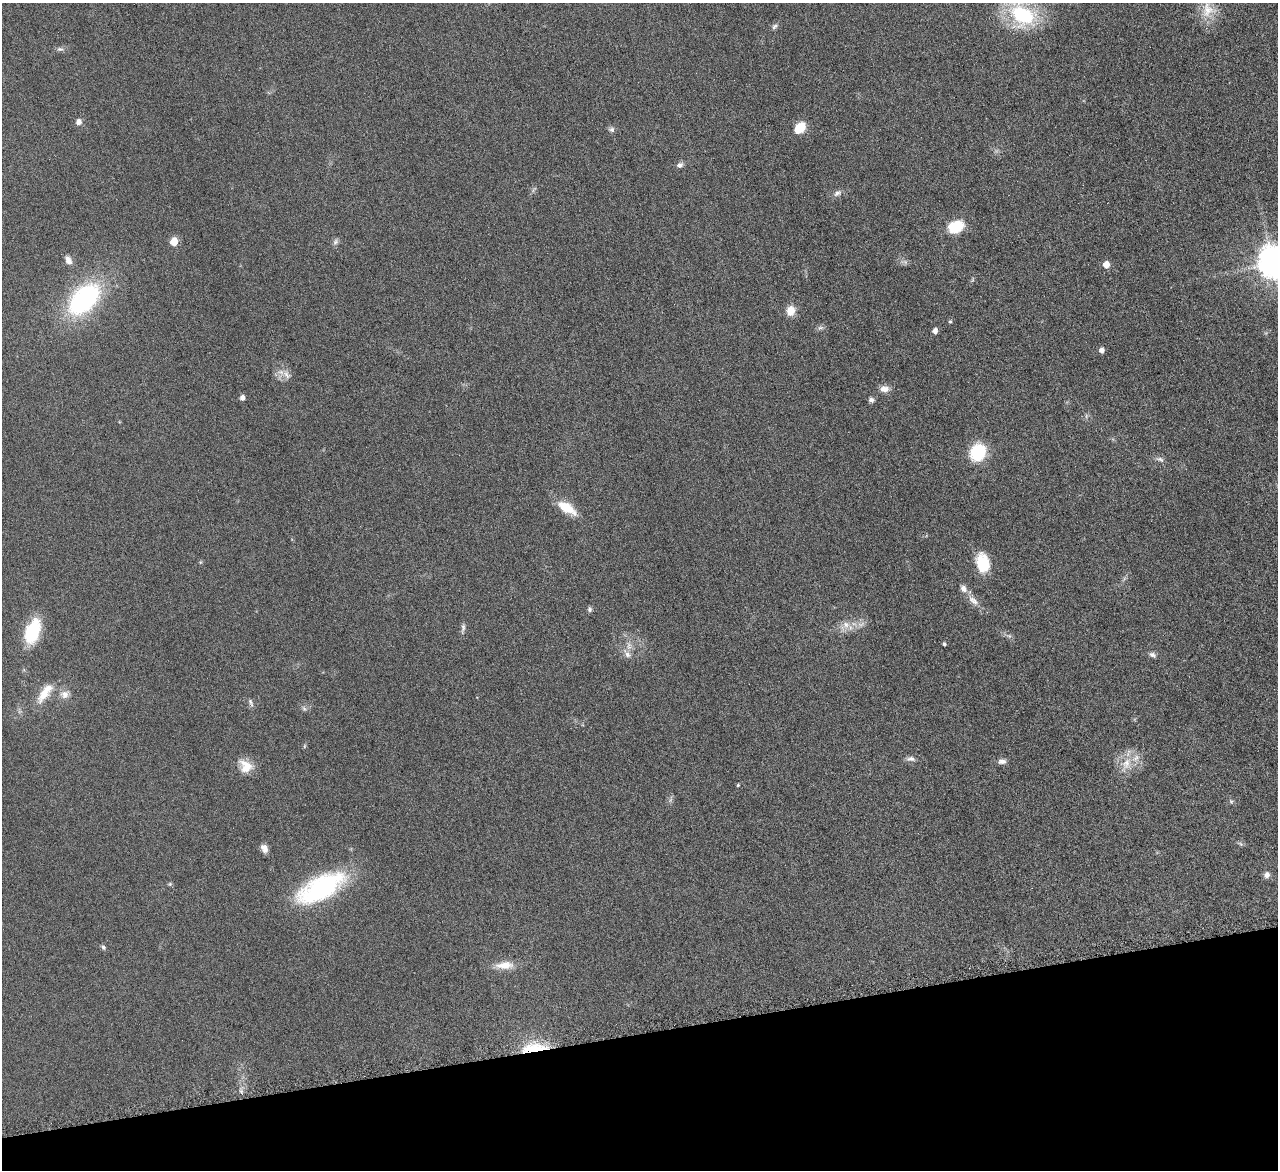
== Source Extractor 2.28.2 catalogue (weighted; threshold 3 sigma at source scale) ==
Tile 14 of 4 x 4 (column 2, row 4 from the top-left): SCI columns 1282-2557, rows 273-1440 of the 5114 x 5096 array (HDU 1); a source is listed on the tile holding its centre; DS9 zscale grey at full resolution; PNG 1280 x 1172 px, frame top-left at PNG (2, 3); no overlay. Shown black and unused: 12% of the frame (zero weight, under 4 of 8 exposures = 1% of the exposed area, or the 3 px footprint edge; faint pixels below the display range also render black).
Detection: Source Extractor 2.28.2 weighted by HDU 2 'WHT'; one run over the whole footprint, this tile lists its part. Background 0.0891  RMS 0.0087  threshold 0.0355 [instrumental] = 3 sigma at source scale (4.09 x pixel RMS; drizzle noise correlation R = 1.36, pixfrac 0.8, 0.05/0.05 arcsec/px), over >= 5 px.
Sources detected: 59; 4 inside a brighter listed object's ellipse — not listed separately; the other 55 listed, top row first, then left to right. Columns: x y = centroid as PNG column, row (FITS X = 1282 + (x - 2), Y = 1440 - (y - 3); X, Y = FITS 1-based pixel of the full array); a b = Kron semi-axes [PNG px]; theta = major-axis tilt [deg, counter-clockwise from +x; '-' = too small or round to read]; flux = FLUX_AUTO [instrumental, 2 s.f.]
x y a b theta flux
1207 10 24 17 83 17
1022 15 33 23 -42 68
774 26 9 5 45 1.9
60 49 9 5 -1 2.1
79 122 7 6 - 3.8
801 126 12 9 -82 10
612 130 7 7 - 2.2
680 165 9 7 25 2.7
837 193 12 7 27 3.2
956 227 17 12 25 24
174 241 5 5 - 18
335 242 9 7 65 2.3
68 260 11 7 -61 4.4
1273 262 10 9 - 1400
1106 264 5 5 - 11
84 299 33 20 46 130
791 311 12 10 79 8.3
950 322 5 4 - 1.1
820 328 9 4 0 1.9
935 331 5 4 - 4.4
1101 350 5 5 - 3.7
286 374 14 8 -59 5.2
884 389 12 8 -1 5.3
242 398 5 4 - 3.9
871 400 7 6 - 2.3
977 452 14 12 68 46
1160 459 12 6 -22 2.7
566 508 21 9 -32 19
983 563 18 12 -78 29
973 601 20 8 -40 6.8
590 609 7 5 -80 1.8
846 625 10 10 - 6.4
463 628 13 5 79 2.5
32 632 26 14 70 40
944 644 3 3 - 1.5
629 646 12 7 -89 4.7
1152 655 9 6 -26 2.5
45 693 32 11 55 15
64 694 13 11 15 6.2
251 702 12 5 -66 2.1
304 709 6 6 - 1.7
304 746 6 4 71 0.88
911 759 12 6 -1 3.2
1002 761 10 7 4 3.3
1126 763 17 11 63 12
246 766 18 14 -48 12
738 785 4 3 - 1
1231 802 6 5 - 1.3
264 848 10 7 -62 4.6
1267 875 8 7 - 3.5
170 884 6 5 - 1.1
321 888 46 20 28 120
103 947 7 5 -64 1.6
504 965 26 10 2 11
533 1048 34 10 7 25
Overlapping masked pixels (flux is a lower limit): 1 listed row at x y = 533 1048
Isophote crosses this tile's border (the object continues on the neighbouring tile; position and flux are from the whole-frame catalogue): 2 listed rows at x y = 1022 15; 1273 262